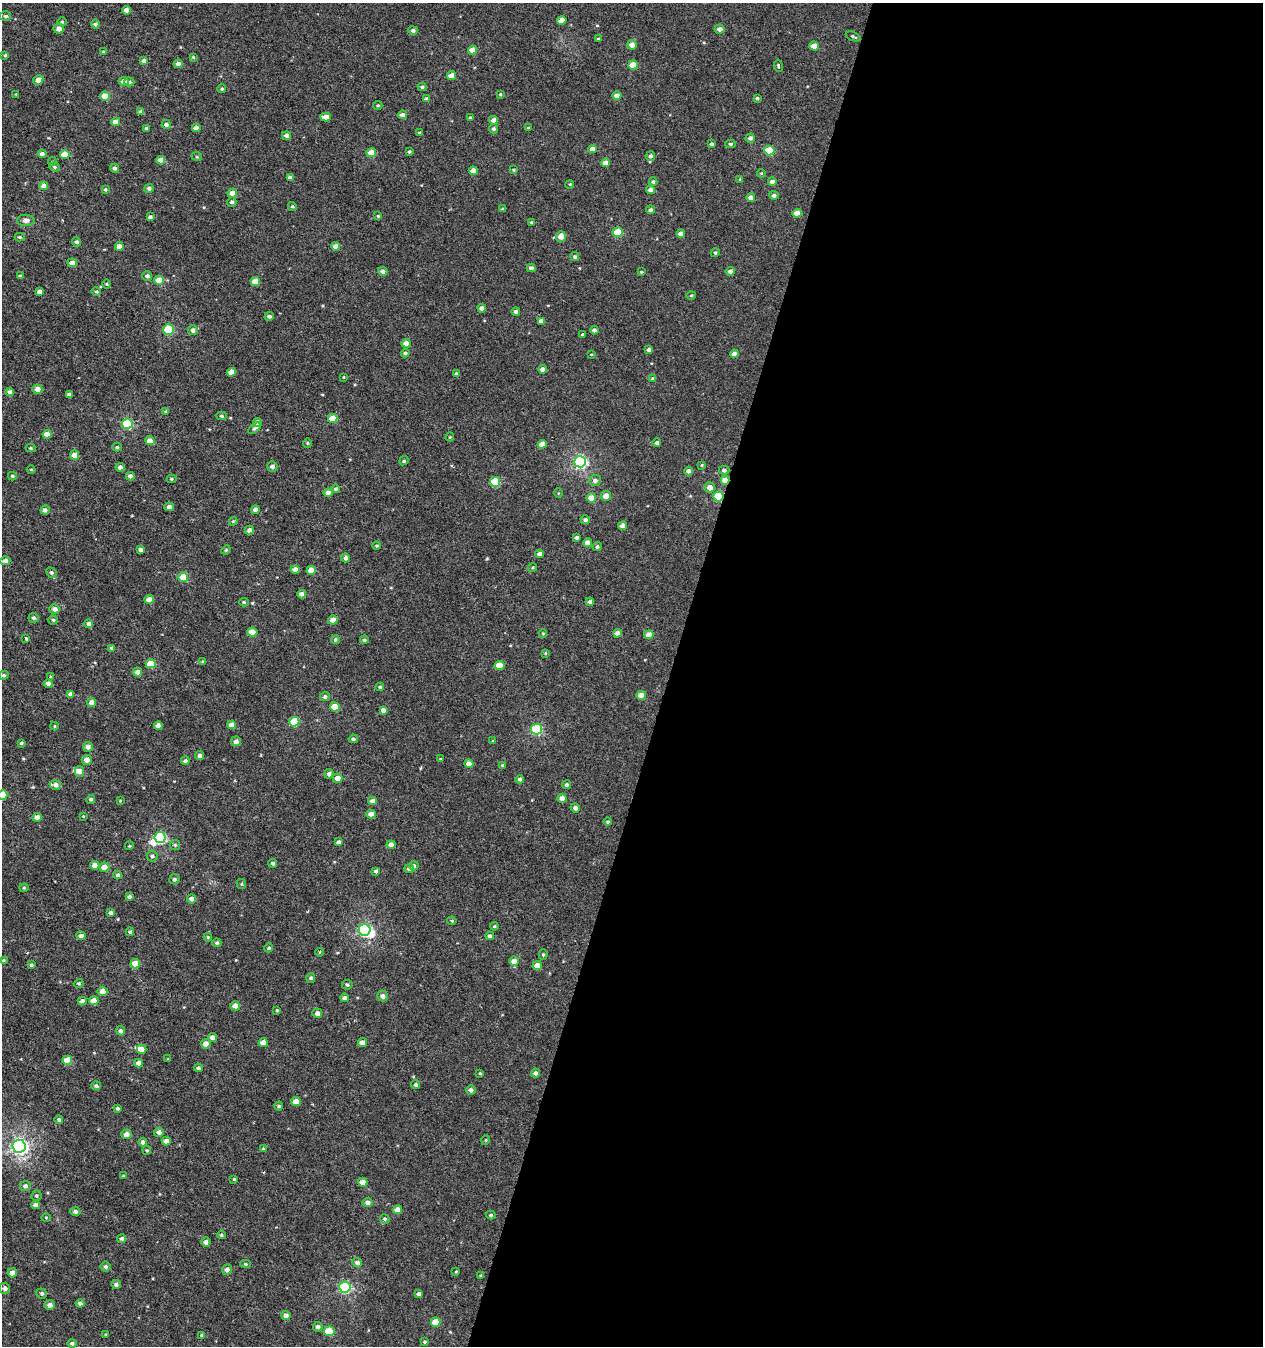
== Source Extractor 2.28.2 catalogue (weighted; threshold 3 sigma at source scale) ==
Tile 12 of 4 x 4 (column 4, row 3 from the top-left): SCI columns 4075-5335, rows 1403-2746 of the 5616 x 5441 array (HDU 1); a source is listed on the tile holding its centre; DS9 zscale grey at full resolution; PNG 1265 x 1348 px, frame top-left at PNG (2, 3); each listed source drawn as its Kron ellipse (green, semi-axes under 4 px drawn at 4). Shown black and unused: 47% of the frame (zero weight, under 3 of 6 exposures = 3% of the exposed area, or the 3 px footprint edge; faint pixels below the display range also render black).
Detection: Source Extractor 2.28.2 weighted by HDU 2 'WHT'; one run over the whole footprint, this tile lists its part. Background 3.16e-04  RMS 0.0012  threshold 0.00471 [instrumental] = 3 sigma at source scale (4.09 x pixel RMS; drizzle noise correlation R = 1.36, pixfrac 0.8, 0.0396/0.0396 arcsec/px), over >= 5 px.
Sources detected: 366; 2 inside a brighter object's white glare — neither listed nor drawn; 4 inside a brighter listed object's ellipse — not listed separately; the other 360 listed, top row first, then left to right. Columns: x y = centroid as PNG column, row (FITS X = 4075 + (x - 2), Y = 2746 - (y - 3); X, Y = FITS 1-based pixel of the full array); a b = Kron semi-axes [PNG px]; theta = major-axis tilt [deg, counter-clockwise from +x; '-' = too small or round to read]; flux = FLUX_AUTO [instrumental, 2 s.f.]
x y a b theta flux
126 10 4 4 - 0.56
5 16 6 4 -1 0.19
562 20 4 4 - 1.1
62 22 4 4 - 0.12
95 24 4 4 - 0.29
59 29 5 5 - 0.58
720 29 5 4 - 0.5
413 30 5 4 - 0.29
853 36 8 3 -22 0.14
598 39 3 3 - 0.11
632 45 5 4 - 0.6
814 46 4 4 - 1.2
473 50 4 4 - 1.2
103 52 4 3 - 0.12
5 55 4 4 - 0.11
193 57 3 3 - 0.12
143 61 4 4 - 0.33
178 64 4 4 - 0.5
633 65 5 4 - 1.8
778 66 6 3 -81 0.11
451 75 4 4 - 0.85
38 80 5 4 - 0.74
124 81 5 4 - 0.72
129 82 5 4 - 0.18
422 87 4 4 - 0.18
222 89 4 4 - 0.14
16 94 3 3 - 0.077
500 94 4 3 - 0.12
105 96 4 4 - 1.6
617 96 4 4 - 0.66
757 98 3 3 - 0.14
426 99 4 4 - 0.28
378 105 4 3 - 0.14
141 112 4 4 - 0.42
402 115 5 4 - 0.48
326 117 5 4 - 0.84
470 118 4 4 - 0.14
494 120 4 4 - 0.71
116 122 4 4 - 0.74
166 124 4 4 - 0.37
146 128 3 3 - 0.17
196 128 4 4 - 0.56
528 128 4 3 - 0.12
494 129 4 4 - 0.2
419 133 3 3 - 0.16
287 135 4 4 - 0.4
750 138 5 4 - 0.3
712 144 3 3 - 0.24
730 144 5 4 - 0.16
592 149 4 4 - 0.76
409 151 4 3 - 0.13
769 151 5 4 - 2.7
371 153 5 4 - 1.1
42 154 4 4 - 0.31
65 155 5 4 - 1.7
650 156 5 4 - 0.28
197 157 5 3 - 0.098
161 160 4 4 - 0.73
52 161 4 4 - 0.14
605 163 4 4 - 0.65
54 167 5 4 - 0.15
115 168 4 4 - 0.28
513 170 3 3 - 0.12
473 171 4 4 - 0.98
761 173 4 3 - 0.089
290 178 4 4 - 0.55
740 179 3 3 - 0.11
653 182 4 4 - 0.23
772 182 4 4 - 0.4
570 184 4 3 - 0.097
44 186 4 4 - 0.74
149 188 4 4 - 0.26
105 189 4 4 - 0.15
651 190 4 4 - 0.49
232 193 5 4 - 0.76
774 195 4 4 - 0.25
751 198 4 4 - 0.78
232 202 5 4 - 0.23
292 207 4 4 - 0.13
503 209 4 3 - 0.17
651 210 4 4 - 0.22
797 213 4 4 - 1.2
378 216 4 4 - 0.12
150 217 4 4 - 0.27
26 220 8 5 -2 0.42
531 222 4 3 - 0.1
618 232 5 4 - 3.3
681 234 4 4 - 0.61
561 236 5 5 - 0.83
20 237 5 4 - 0.15
77 242 4 4 - 0.25
119 246 4 4 - 0.64
336 246 4 4 - 0.63
715 253 4 4 - 0.16
575 257 4 4 - 0.2
72 263 5 4 - 0.68
531 268 4 4 - 0.29
383 271 4 4 - 0.38
730 271 4 4 - 0.34
641 272 3 3 - 0.14
21 276 4 4 - 0.21
147 276 5 4 - 0.33
159 280 4 4 - 1.5
255 281 5 4 - 1.5
106 284 4 4 - 0.1
96 291 5 3 - 0.12
40 292 4 4 - 0.52
691 295 4 4 - 0.11
482 308 4 4 - 0.54
516 311 4 4 - 0.34
269 316 4 4 - 0.25
541 321 4 4 - 0.66
168 329 5 5 - 5.9
193 330 5 5 - 0.37
594 330 4 4 - 0.33
582 334 4 3 - 0.12
406 343 4 4 - 0.77
649 350 4 4 - 0.41
405 353 4 3 - 0.2
591 354 3 2 - 0.074
734 354 4 4 - 0.71
543 369 4 4 - 0.5
231 372 5 4 - 1
456 374 4 3 - 0.25
344 377 4 3 - 0.068
653 379 4 3 - 0.28
37 389 5 4 - 0.65
10 392 4 4 - 0.31
69 395 4 4 - 0.3
166 411 4 3 - 0.093
221 416 5 4 - 0.18
333 418 5 4 - 1.5
258 422 4 4 - 0.57
127 424 5 5 - 6.1
254 428 7 4 39 0.22
47 434 4 4 - 0.89
450 437 4 4 - 0.1
150 441 5 4 - 1.1
307 443 5 4 - 0.12
657 443 4 3 - 0.31
542 444 4 4 - 1.1
117 447 5 4 - 0.16
30 448 5 4 - 0.12
74 455 5 4 - 0.83
404 461 5 4 - 0.15
580 462 6 5 - 17
702 465 4 3 - 0.12
272 466 5 5 - 0.4
120 467 4 4 - 0.44
31 469 4 3 - 0.11
724 470 5 4 - 0.28
688 471 4 4 - 0.42
12 476 4 3 - 0.15
130 476 4 4 - 0.32
171 479 5 4 - 0.13
595 480 6 5 - 0.4
725 480 4 4 - 1.5
495 482 5 5 - 3.8
710 487 5 5 - 0.73
336 489 4 4 - 0.17
328 493 4 4 - 0.65
558 493 5 3 - 0.082
606 496 5 5 - 0.94
718 497 5 5 - 3.9
591 498 4 4 - 1.4
169 507 5 4 - 0.45
45 510 4 4 - 0.31
255 510 4 4 - 0.49
585 520 4 4 - 0.28
233 521 4 4 - 0.11
623 526 4 4 - 0.54
249 530 4 4 - 0.43
577 537 4 3 - 0.29
588 543 4 4 - 0.77
377 546 4 4 - 0.13
597 547 4 4 - 0.23
141 550 4 4 - 0.38
226 550 5 4 - 0.11
539 554 4 4 - 0.44
346 558 4 4 - 0.38
5 561 5 4 - 0.37
533 567 4 3 - 0.11
295 569 4 4 - 0.63
311 570 4 4 - 1.1
51 572 5 5 - 0.2
183 577 5 4 - 2.3
302 594 4 4 - 0.54
149 599 4 4 - 0.83
244 602 5 4 - 0.13
590 602 4 4 - 0.3
54 609 5 4 - 0.42
34 618 5 5 - 0.22
53 620 4 4 - 0.14
333 620 4 4 - 0.73
89 624 4 4 - 0.33
252 632 5 4 - 0.98
543 633 4 4 - 0.12
617 633 4 4 - 0.6
649 635 4 4 - 0.9
26 638 3 3 - 0.51
335 640 4 4 - 0.16
364 640 4 4 - 0.19
112 648 4 4 - 0.22
545 653 4 4 - 0.098
203 661 4 4 - 0.12
151 664 5 4 - 2.1
499 666 5 4 - 1.7
137 672 4 4 - 0.44
4 675 5 4 - 0.18
50 676 4 3 - 0.13
48 683 4 4 - 0.52
380 687 4 3 - 0.16
70 694 4 4 - 0.39
641 695 4 4 - 1
325 697 5 4 - 0.27
92 703 4 4 - 0.81
335 707 5 4 - 1.8
383 710 4 4 - 0.45
294 722 5 5 - 3.3
232 725 4 4 - 0.72
54 726 4 4 - 0.11
158 726 4 4 - 0.58
537 729 5 5 - 7.1
353 739 4 4 - 0.19
236 741 5 5 - 0.39
493 741 4 3 - 0.1
21 743 4 3 - 0.13
88 747 5 4 - 0.44
199 755 4 4 - 0.33
440 759 3 3 - 0.088
87 760 5 5 - 0.7
185 761 4 4 - 0.25
469 764 4 4 - 0.61
502 765 4 3 - 0.097
80 771 5 4 - 0.64
329 774 5 4 - 0.33
338 778 5 4 - 1
520 779 4 4 - 0.23
55 785 6 5 - 0.43
566 785 4 4 - 0.24
2 795 5 4 - 2
562 798 4 4 - 0.63
91 799 4 4 - 0.17
120 801 3 3 - 0.083
372 801 4 4 - 0.53
575 808 5 4 - 0.35
371 814 5 4 - 0.85
83 816 3 3 - 0.071
37 817 4 4 - 0.61
608 822 4 4 - 0.15
160 838 6 5 - 10
338 842 4 4 - 0.31
175 845 5 5 - 0.14
391 845 4 4 - 0.71
129 846 4 3 - 0.09
152 856 5 5 - 0.27
273 863 4 4 - 0.21
95 865 4 4 - 1
414 866 5 4 - 0.23
104 867 5 4 - 0.87
409 869 5 4 - 0.28
376 871 4 3 - 0.23
118 875 4 4 - 0.24
175 879 5 5 - 0.19
241 884 5 4 - 0.13
24 888 4 4 - 0.12
129 897 4 3 - 0.24
191 899 4 4 - 0.45
111 913 4 4 - 0.21
452 921 5 4 - 0.13
494 926 4 4 - 0.11
365 930 6 6 - 16
130 932 4 4 - 0.16
81 936 4 4 - 0.38
490 936 4 4 - 0.24
208 937 4 4 - 0.12
217 943 4 4 - 0.18
269 948 4 4 - 0.17
320 952 4 3 - 0.083
543 955 5 4 - 0.15
3 960 4 3 - 0.12
514 961 5 4 - 0.8
135 964 5 4 - 2
31 965 4 3 - 0.19
537 966 5 4 - 1
311 978 5 4 - 0.2
79 983 5 4 - 0.16
347 985 5 5 - 0.18
102 991 5 4 - 0.73
383 996 5 5 - 0.43
345 998 4 4 - 0.49
82 1001 4 4 - 0.42
94 1001 5 4 - 1
235 1006 5 4 - 0.78
277 1010 3 3 - 0.093
317 1013 5 4 - 0.43
121 1031 4 4 - 0.33
212 1038 5 4 - 0.58
362 1042 4 4 - 0.7
263 1043 4 4 - 0.92
206 1044 5 4 - 0.73
142 1049 5 4 - 0.71
168 1059 3 3 - 0.078
67 1060 5 4 - 1.7
139 1063 4 4 - 0.49
198 1068 4 4 - 0.24
480 1073 4 3 - 0.1
535 1073 4 4 - 0.31
416 1085 4 4 - 0.22
96 1086 5 4 - 0.23
471 1090 5 5 - 0.33
296 1101 5 4 - 0.86
279 1106 4 4 - 0.19
117 1108 4 3 - 0.17
59 1119 4 4 - 0.21
159 1132 5 4 - 0.43
126 1134 5 4 - 0.52
486 1140 5 3 - 0.086
166 1141 4 4 - 0.63
143 1142 4 4 - 0.42
19 1146 6 6 - 31
263 1149 4 4 - 0.11
147 1150 4 3 - 0.12
123 1176 3 3 - 0.091
234 1179 3 3 - 0.094
363 1182 4 4 - 1.1
25 1186 5 5 - 0.32
36 1196 5 5 - 0.16
368 1202 5 5 - 0.41
36 1205 4 4 - 0.53
397 1210 4 4 - 1.1
75 1212 5 4 - 0.26
491 1215 5 4 - 0.18
46 1217 4 3 - 0.083
385 1219 5 4 - 0.18
221 1235 4 3 - 0.14
122 1239 4 4 - 0.27
206 1242 4 4 - 0.38
357 1263 5 4 - 0.4
245 1264 5 4 - 0.18
105 1267 5 5 - 0.23
227 1269 5 5 - 0.4
456 1271 3 3 - 0.091
12 1273 4 4 - 0.8
481 1276 3 3 - 0.12
116 1284 5 4 - 0.27
345 1287 6 5 - 11
5 1288 5 5 - 0.33
42 1293 5 5 - 0.21
419 1294 4 4 - 0.34
80 1303 4 4 - 0.29
50 1305 5 5 - 0.53
286 1316 5 4 - 0.49
435 1322 5 4 - 1.6
318 1327 5 5 - 0.37
329 1331 5 5 - 3.3
106 1334 3 3 - 0.085
201 1335 4 3 - 0.12
425 1342 4 4 - 0.15
72 1343 5 4 - 0.2
Overlapping masked pixels (flux is a lower limit): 2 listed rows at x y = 725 480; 718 497
Isophote crosses this tile's border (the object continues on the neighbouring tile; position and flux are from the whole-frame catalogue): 1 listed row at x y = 2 795